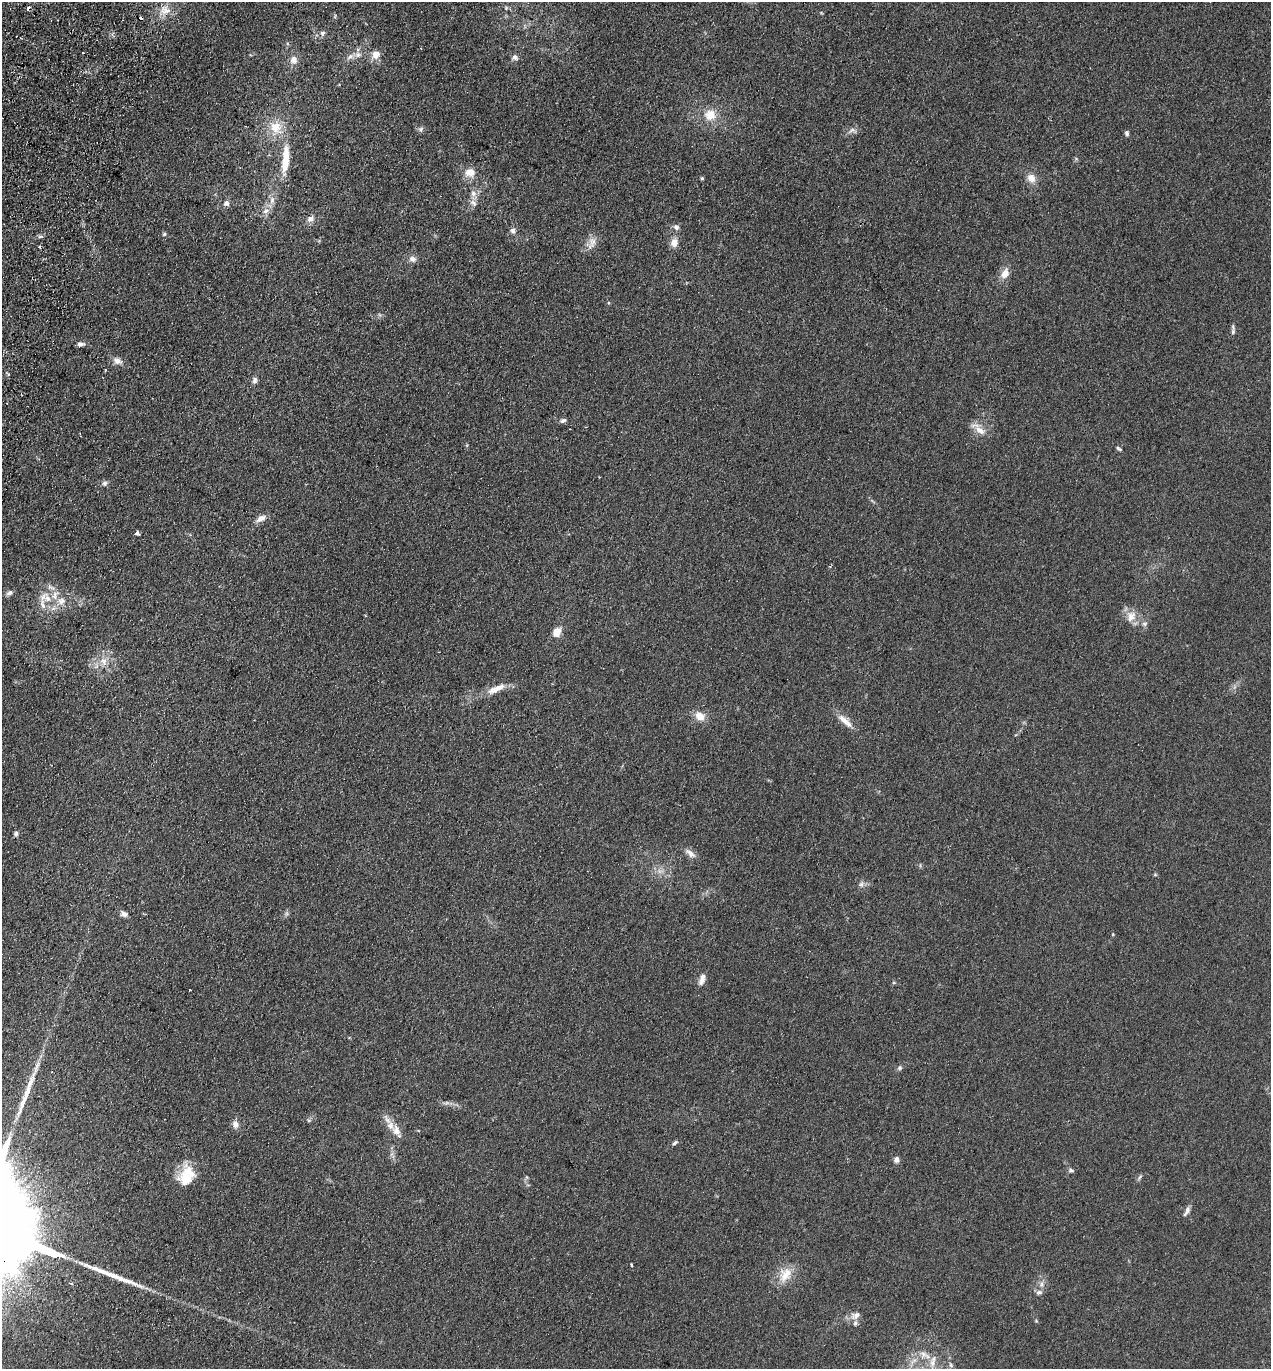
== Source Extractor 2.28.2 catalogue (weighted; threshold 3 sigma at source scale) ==
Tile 11 of 4 x 4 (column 3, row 3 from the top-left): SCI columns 2731-3999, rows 1390-2756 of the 5591 x 5514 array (HDU 1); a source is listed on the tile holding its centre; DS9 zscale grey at full resolution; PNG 1273 x 1371 px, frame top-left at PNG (2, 2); no overlay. Shown black and unused: <1% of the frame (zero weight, under 2 of 3 exposures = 3% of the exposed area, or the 3 px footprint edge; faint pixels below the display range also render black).
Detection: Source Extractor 2.28.2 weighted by HDU 2 'WHT'; one run over the whole footprint, this tile lists its part. Background 0.098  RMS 0.01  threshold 0.0465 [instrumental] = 3 sigma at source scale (4.5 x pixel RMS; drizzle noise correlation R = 1.50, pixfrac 1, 0.05/0.05 arcsec/px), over >= 5 px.
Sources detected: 91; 5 cosmic-ray / hot-pixel residue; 2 long thin detections or spike segments (spike, bleed or trail) — not listed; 10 inside a brighter listed object's ellipse — not listed separately; the other 74 listed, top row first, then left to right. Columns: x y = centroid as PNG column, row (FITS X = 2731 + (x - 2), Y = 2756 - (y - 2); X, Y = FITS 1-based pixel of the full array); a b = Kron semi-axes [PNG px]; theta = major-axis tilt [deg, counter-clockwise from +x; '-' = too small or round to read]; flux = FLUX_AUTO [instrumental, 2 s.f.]
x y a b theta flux
506 8 5 3 - 1.1
165 11 14 11 -3 11
322 33 8 7 - 3
376 55 10 10 - 8.5
350 56 11 7 31 4.6
515 57 8 7 - 3.3
294 60 11 10 - 7.3
710 115 14 13 - 16
276 127 19 16 -51 20
421 129 7 6 - 2.4
852 130 10 5 33 3.3
1127 133 6 5 - 2.1
285 163 31 9 83 22
470 172 13 10 12 11
702 178 4 4 - 1.4
1031 178 12 10 -52 8.3
473 193 8 8 - 4.9
272 200 12 6 74 5.7
226 203 8 7 - 3.5
473 203 10 7 -50 4.2
266 211 10 7 28 5.3
311 219 9 7 35 5.1
676 227 8 7 - 3.6
513 231 7 7 - 3.4
164 234 6 5 - 1.7
40 236 7 4 2 1.7
593 241 16 10 88 8.1
674 242 11 9 71 7.5
413 259 11 8 -15 4.5
1005 273 13 9 67 9.2
1233 332 9 5 72 2.6
81 344 8 5 3 3.6
117 361 12 8 -27 6.1
255 380 8 6 78 3.2
563 420 8 5 23 2.7
980 430 18 9 -37 9.5
1119 448 7 4 -31 1.6
105 483 7 7 - 2.9
261 518 13 7 29 6.7
137 533 4 3 - 13
10 593 9 6 18 3.2
47 598 19 10 -64 15
61 601 11 9 23 8.5
1131 616 16 11 67 11
1144 624 8 6 0 2.7
557 632 12 9 55 9.5
103 661 12 9 -65 8.2
498 688 21 9 26 10
700 716 12 10 -33 11
845 721 23 8 -42 11
16 833 6 5 - 2.7
690 853 17 7 -38 5.7
1155 875 6 4 0 1
861 884 8 6 88 3
124 914 8 6 -23 3.8
702 980 15 7 72 5.8
190 990 2 2 - 0.71
899 1068 6 6 - 2.1
309 1120 6 4 18 1.4
235 1124 9 7 -75 5.6
396 1130 16 9 -71 9.1
675 1143 8 4 38 2.1
896 1159 8 6 74 3.8
1071 1170 7 6 - 2.2
1140 1177 8 3 46 1.7
187 1179 28 19 -84 27
1187 1211 15 5 64 3.9
37 1248 25 3 -23 6700
632 1265 3 2 - 1.2
785 1275 23 14 59 17
1041 1284 9 6 84 3.7
856 1315 13 8 45 5.5
923 1354 14 8 -23 8.2
932 1363 14 9 -88 10